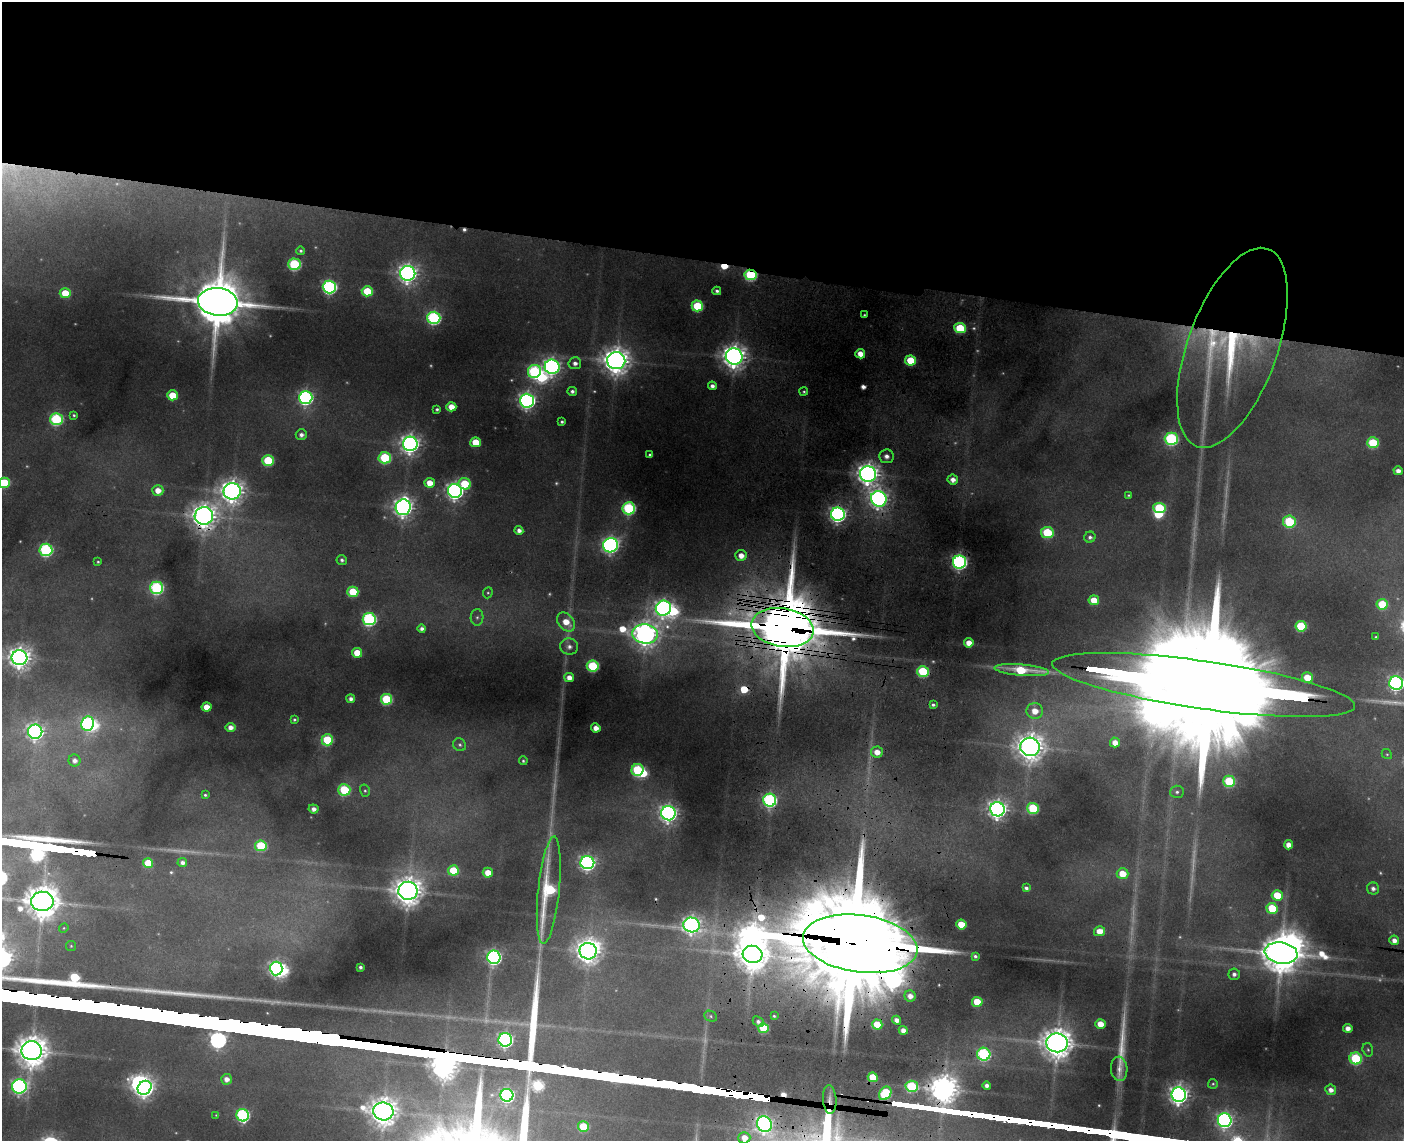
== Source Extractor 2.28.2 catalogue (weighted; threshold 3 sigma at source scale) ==
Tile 2 of 3 x 4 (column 2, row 1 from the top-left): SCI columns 1629-3030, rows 3443-4581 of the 4769 x 4603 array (HDU 1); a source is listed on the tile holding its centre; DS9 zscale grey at full resolution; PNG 1406 x 1143 px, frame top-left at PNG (2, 2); each listed source drawn as its Kron ellipse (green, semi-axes under 4 px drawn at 4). Shown black and unused: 23% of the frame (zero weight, under 3 of 4 exposures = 6% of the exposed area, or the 3 px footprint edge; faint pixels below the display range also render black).
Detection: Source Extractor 2.28.2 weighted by HDU 2 'WHT'; one run over the whole footprint, this tile lists its part. Background 0.351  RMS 0.013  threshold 0.0593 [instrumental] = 3 sigma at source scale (4.5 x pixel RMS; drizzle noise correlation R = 1.50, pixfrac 1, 0.05/0.05 arcsec/px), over >= 5 px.
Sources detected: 228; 17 too faint to see at this stretch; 12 inside a brighter object's white glare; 7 cosmic-ray / hot-pixel residue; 3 long thin detections or spike segments (spike, bleed or trail) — neither listed nor drawn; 1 inside a brighter listed object's ellipse — not listed separately; the other 188 listed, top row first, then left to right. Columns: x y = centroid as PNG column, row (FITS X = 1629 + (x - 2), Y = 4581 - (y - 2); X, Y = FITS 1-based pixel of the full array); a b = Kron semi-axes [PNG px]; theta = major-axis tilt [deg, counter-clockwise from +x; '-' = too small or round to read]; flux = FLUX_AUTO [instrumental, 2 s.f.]
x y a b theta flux
301 251 4 4 - 2.9
294 264 6 6 - 200
408 273 7 7 - 1000
750 275 6 5 - 180
329 287 6 6 - 390
367 291 5 5 - 72
717 291 4 4 - 3.9
65 293 5 5 - 46
218 302 20 14 -7 11000
697 306 6 5 - 110
864 315 3 3 - 1.6
434 318 6 6 - 300
960 328 6 5 - 91
1232 348 105 45 70 250
860 354 5 4 - 18
734 357 8 8 - 1700
910 360 5 5 - 61
616 361 9 8 - 2200
575 363 6 6 - 7.7
552 367 7 7 - 700
534 371 7 6 - 250
712 386 4 4 - 7.5
572 391 5 4 - 5
804 392 4 4 - 2.2
172 395 5 5 - 48
306 398 7 6 - 460
527 401 7 7 - 720
451 407 5 4 - 19
437 409 4 3 - 3.2
74 415 4 4 - 2.3
56 419 6 6 - 220
562 422 4 3 - 3.1
301 435 5 5 - 6.9
1171 439 6 6 - 240
476 442 5 5 - 44
1373 443 6 5 - 100
410 444 7 7 - 1000
650 455 4 3 - 3.4
886 456 7 7 - 7.8
385 458 6 6 - 150
268 460 6 5 - 98
1398 471 4 4 - 9.7
868 474 8 7 - 1500
953 480 5 5 - 11
4 483 5 5 - 86
430 483 5 5 - 22
465 484 6 5 - 72
158 490 5 5 - 18
232 491 8 8 - 1600
455 491 7 7 - 790
1129 495 3 3 - 1.8
879 499 8 7 - 850
403 507 8 7 - 980
629 508 6 6 - 240
1159 508 6 5 - 130
838 514 7 6 - 620
204 516 9 8 - 1800
1289 522 6 6 - 130
519 530 4 4 - 8.2
1047 532 6 5 - 110
1090 537 6 5 - 5.2
611 545 7 7 - 590
46 550 6 6 - 270
741 555 5 5 - 16
342 560 5 5 - 3.8
98 562 4 3 - 1.9
959 562 6 6 - 460
157 588 6 6 - 260
353 592 5 5 - 75
488 593 6 4 67 2.1
1094 600 5 5 - 28
1382 604 5 5 - 79
663 608 7 7 - 730
477 617 8 6 88 4.9
369 619 6 6 - 310
566 622 10 7 -52 27
1301 626 5 5 - 110
783 628 31 19 -9 19000
422 629 4 4 - 6
645 634 13 9 -5 1800
1376 637 3 3 - 1.5
969 643 5 4 - 18
569 647 9 8 - 8.9
357 653 5 5 - 35
20 658 8 7 - 1300
593 666 6 5 - 140
1022 670 27 5 -5 86
923 671 6 5 - 120
569 677 5 4 - 14
1307 677 5 5 - 37
1396 683 7 7 - 500
1204 685 153 24 -8 130000
351 699 4 4 - 7
386 699 5 5 - 130
933 705 4 3 - 3.2
206 707 5 4 - 22
1035 711 8 8 - 22
294 720 4 4 - 2.6
88 724 7 6 - 280
230 727 5 4 - 11
596 728 5 4 - 13
35 732 7 7 - 690
327 740 6 5 - 110
1115 742 5 5 - 14
460 745 7 6 - 3.5
1030 747 9 9 - 2100
877 752 6 5 - 19
1387 754 5 4 - 2
74 760 6 6 - 8.5
523 761 4 4 - 2.4
638 770 6 6 - 170
1229 781 6 5 - 110
344 790 6 5 - 140
365 791 6 5 - 2.8
1177 792 7 6 - 4.3
205 795 3 3 - 2.4
770 800 6 6 - 330
1033 808 6 5 - 120
314 809 5 4 - 8.5
997 809 7 7 - 950
668 813 7 7 - 820
1289 845 4 4 - 14
261 846 6 5 - 110
148 863 5 5 - 47
182 863 5 4 - 6.5
587 863 7 6 - 570
453 870 5 5 - 71
488 873 5 5 - 24
1123 874 6 5 - 34
1026 888 4 4 - 4.5
1373 888 6 6 - 7
549 890 54 10 84 200
408 891 9 9 - 2600
1277 895 5 5 - 61
42 901 11 9 1 3900
1272 908 5 5 - 69
692 925 8 7 - 820
961 925 5 5 - 42
64 928 5 4 - 1.7
1100 931 5 5 - 20
1394 940 5 4 - 11
860 944 58 28 -8 56000
71 946 5 5 - 2.1
588 951 8 8 - 1700
1281 953 16 10 -9 4900
753 954 10 8 -15 3200
975 956 4 3 - 3.5
494 957 6 6 - 470
360 967 3 3 - 3.7
276 968 7 6 - 510
1234 974 6 5 - 6.3
910 996 5 5 - 12
977 1002 5 5 - 47
711 1016 6 5 - 2.7
774 1016 4 3 - 2
896 1020 4 4 - 8.8
758 1022 6 5 - 5.2
1100 1024 5 5 - 18
877 1025 5 5 - 52
763 1028 5 5 - 93
1348 1028 4 4 - 11
903 1030 4 4 - 12
505 1040 7 6 - 510
1057 1043 11 9 -7 3200
1368 1050 7 5 -73 2.8
32 1051 10 9 - 3200
984 1054 6 6 - 260
1356 1058 6 6 - 160
1119 1069 12 8 -85 8.8
873 1077 5 5 - 58
226 1079 5 5 - 11
1213 1084 5 4 - 2
987 1085 4 4 - 6.6
19 1086 7 7 - 500
912 1086 6 5 - 150
145 1088 7 6 - 730
1331 1090 5 5 - 9.4
885 1093 7 5 53 110
507 1095 6 6 - 450
1179 1095 7 7 - 1000
830 1100 14 6 -85 8.3
383 1111 10 9 - 2400
216 1115 3 3 - 1.1
243 1115 6 6 - 270
1225 1120 7 7 - 560
764 1124 8 7 - 640
583 1127 5 5 - 72
744 1138 6 6 - 16
Overlapping masked pixels (flux is a lower limit): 13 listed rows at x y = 750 275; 1232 348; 879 499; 838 514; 204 516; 783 628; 645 634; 1204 685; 770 800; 860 944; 753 954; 830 1100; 764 1124
Isophote crosses this tile's border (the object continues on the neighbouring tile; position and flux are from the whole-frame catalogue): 4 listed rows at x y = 4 483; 1396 683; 42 901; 744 1138